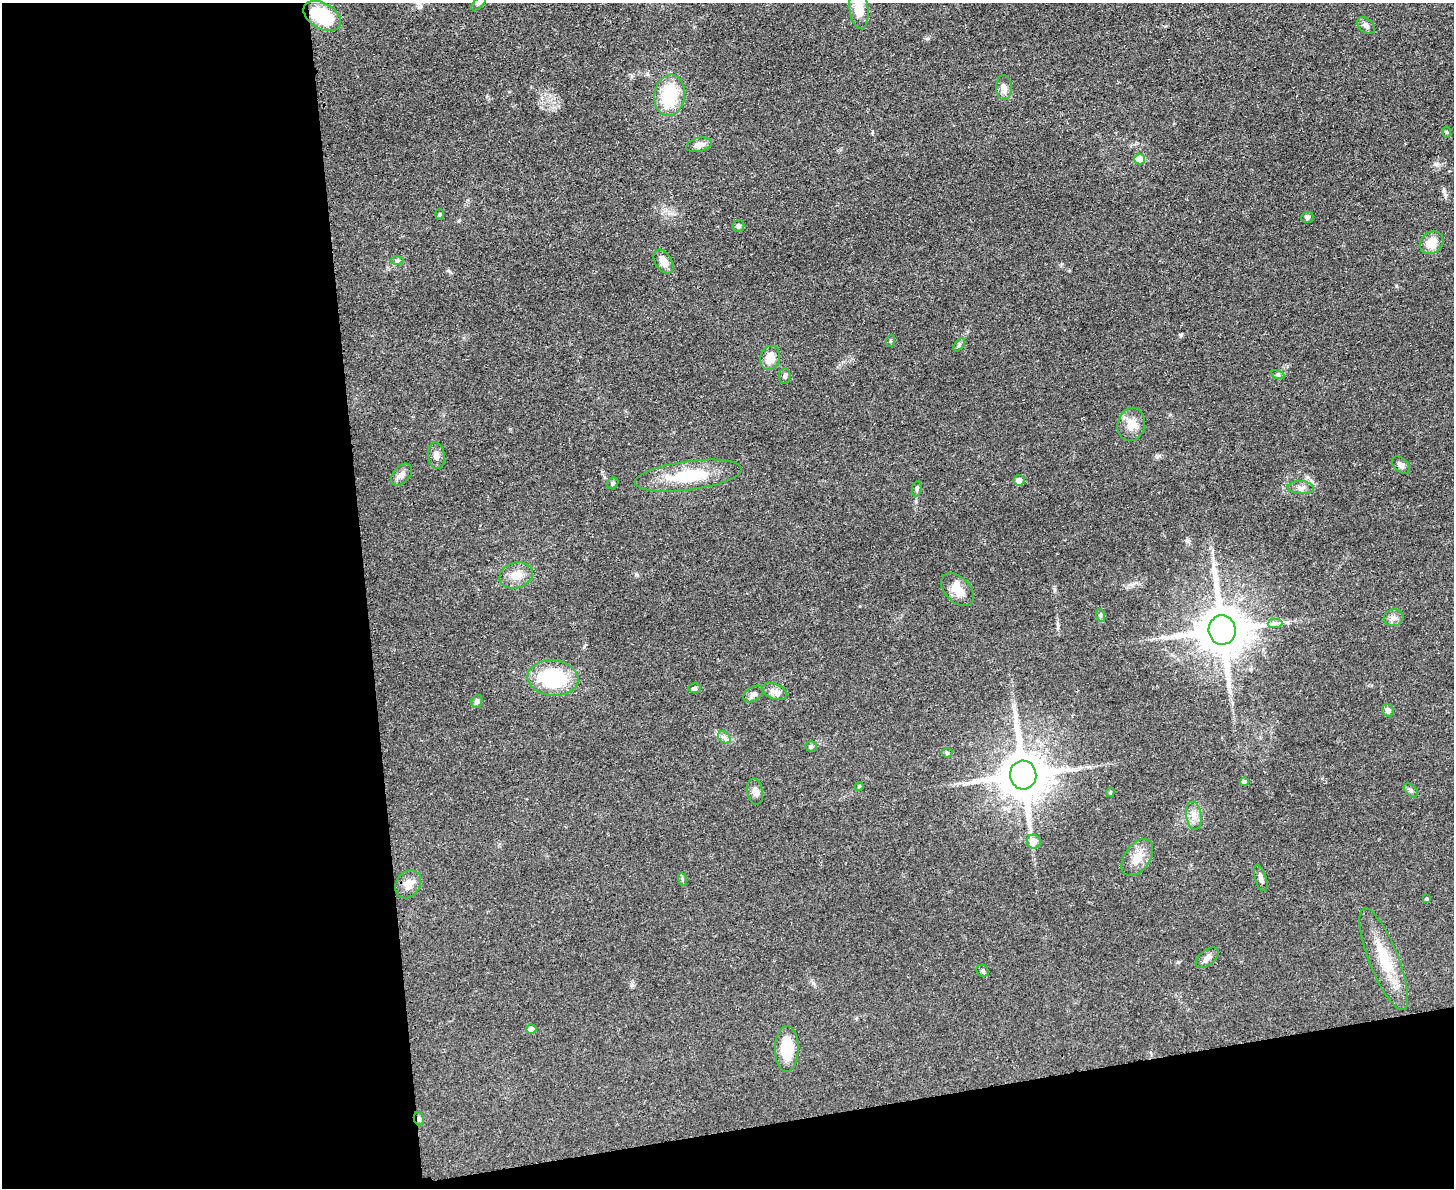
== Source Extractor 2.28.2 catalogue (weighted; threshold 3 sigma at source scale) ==
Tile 10 of 3 x 4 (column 1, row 4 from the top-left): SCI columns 141-1592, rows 13-1198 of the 4747 x 4767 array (HDU 1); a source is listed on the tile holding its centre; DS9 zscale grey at full resolution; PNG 1456 x 1190 px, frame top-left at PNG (2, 3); each listed source drawn as its Kron ellipse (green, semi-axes under 4 px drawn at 4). Shown black and unused: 31% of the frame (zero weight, under 3 of 4 exposures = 2% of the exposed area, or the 3 px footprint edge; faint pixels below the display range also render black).
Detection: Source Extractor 2.28.2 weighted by HDU 2 'WHT'; one run over the whole footprint, this tile lists its part. Background 0.0462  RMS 0.0051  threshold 0.023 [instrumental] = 3 sigma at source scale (4.5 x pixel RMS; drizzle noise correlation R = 1.50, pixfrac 1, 0.05/0.05 arcsec/px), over >= 5 px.
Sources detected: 64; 1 inside a brighter listed object's ellipse — not listed separately; the other 63 listed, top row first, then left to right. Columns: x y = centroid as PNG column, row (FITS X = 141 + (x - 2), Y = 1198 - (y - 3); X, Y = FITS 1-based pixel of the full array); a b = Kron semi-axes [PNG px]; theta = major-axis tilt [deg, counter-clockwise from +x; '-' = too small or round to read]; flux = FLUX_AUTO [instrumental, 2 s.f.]
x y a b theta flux
478 3 9 5 41 1.1
859 9 20 9 -83 10
322 16 20 12 -31 28
1366 26 10 6 -40 1.8
1004 87 12 7 -88 3.2
670 95 21 15 82 25
1447 132 6 4 -88 0.6
699 145 13 7 13 3.4
1140 159 5 5 - 9.3
439 214 5 3 - 0.55
1307 217 6 5 - 1.2
739 226 6 5 - 1.1
1431 243 12 10 38 7.6
397 260 7 4 0 0.91
663 261 13 8 -56 4.4
890 341 6 4 71 0.55
959 345 8 4 53 0.94
770 358 12 10 73 6.5
1278 375 7 4 -19 0.86
785 376 7 5 -90 1.3
1131 424 17 13 76 7
436 455 13 8 -83 3
1401 465 10 6 -43 1.9
402 475 13 8 48 2.6
688 476 54 14 8 25
1019 480 5 5 - 3.3
613 483 6 5 - 0.83
1301 488 13 6 -3 2.5
917 489 8 5 82 1
516 575 17 12 18 6.7
958 590 19 12 -45 6.6
1100 615 6 4 -72 0.79
1394 618 10 8 11 2.3
1275 623 7 4 1 1.5
1222 630 15 13 -84 2400
553 678 25 17 -6 38
695 688 6 5 - 0.88
774 691 13 7 -19 3.4
753 694 11 7 32 2.2
477 701 7 5 68 1.3
1388 710 6 6 - 2
724 737 7 5 -44 1.6
811 746 5 5 - 0.8
947 753 5 5 - 0.71
1023 775 14 13 - 2300
1244 782 4 4 - 1.9
859 786 4 4 - 0.49
1411 790 8 5 -45 1.3
755 792 13 8 -79 2.6
1110 792 5 4 - 0.68
1194 816 14 8 -83 3.7
1034 842 7 6 - 5.6
1137 858 20 12 55 7
1261 878 13 5 -73 2
682 879 6 4 -71 0.67
408 884 15 12 55 4.5
1427 899 4 3 - 0.66
1207 958 13 7 38 2.8
1384 959 54 14 -68 19
983 971 6 5 - 0.96
531 1029 5 4 - 2.6
787 1049 23 11 89 16
419 1119 7 5 -76 1.1
Overlapping masked pixels (flux is a lower limit): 1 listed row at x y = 419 1119
Isophote crosses this tile's border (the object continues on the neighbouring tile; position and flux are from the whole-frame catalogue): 2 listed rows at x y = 478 3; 859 9
Unlisted compact peaks at least as high as the median listed source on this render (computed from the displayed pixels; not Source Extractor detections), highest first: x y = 1436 164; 1180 335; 636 574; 1159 456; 450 272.